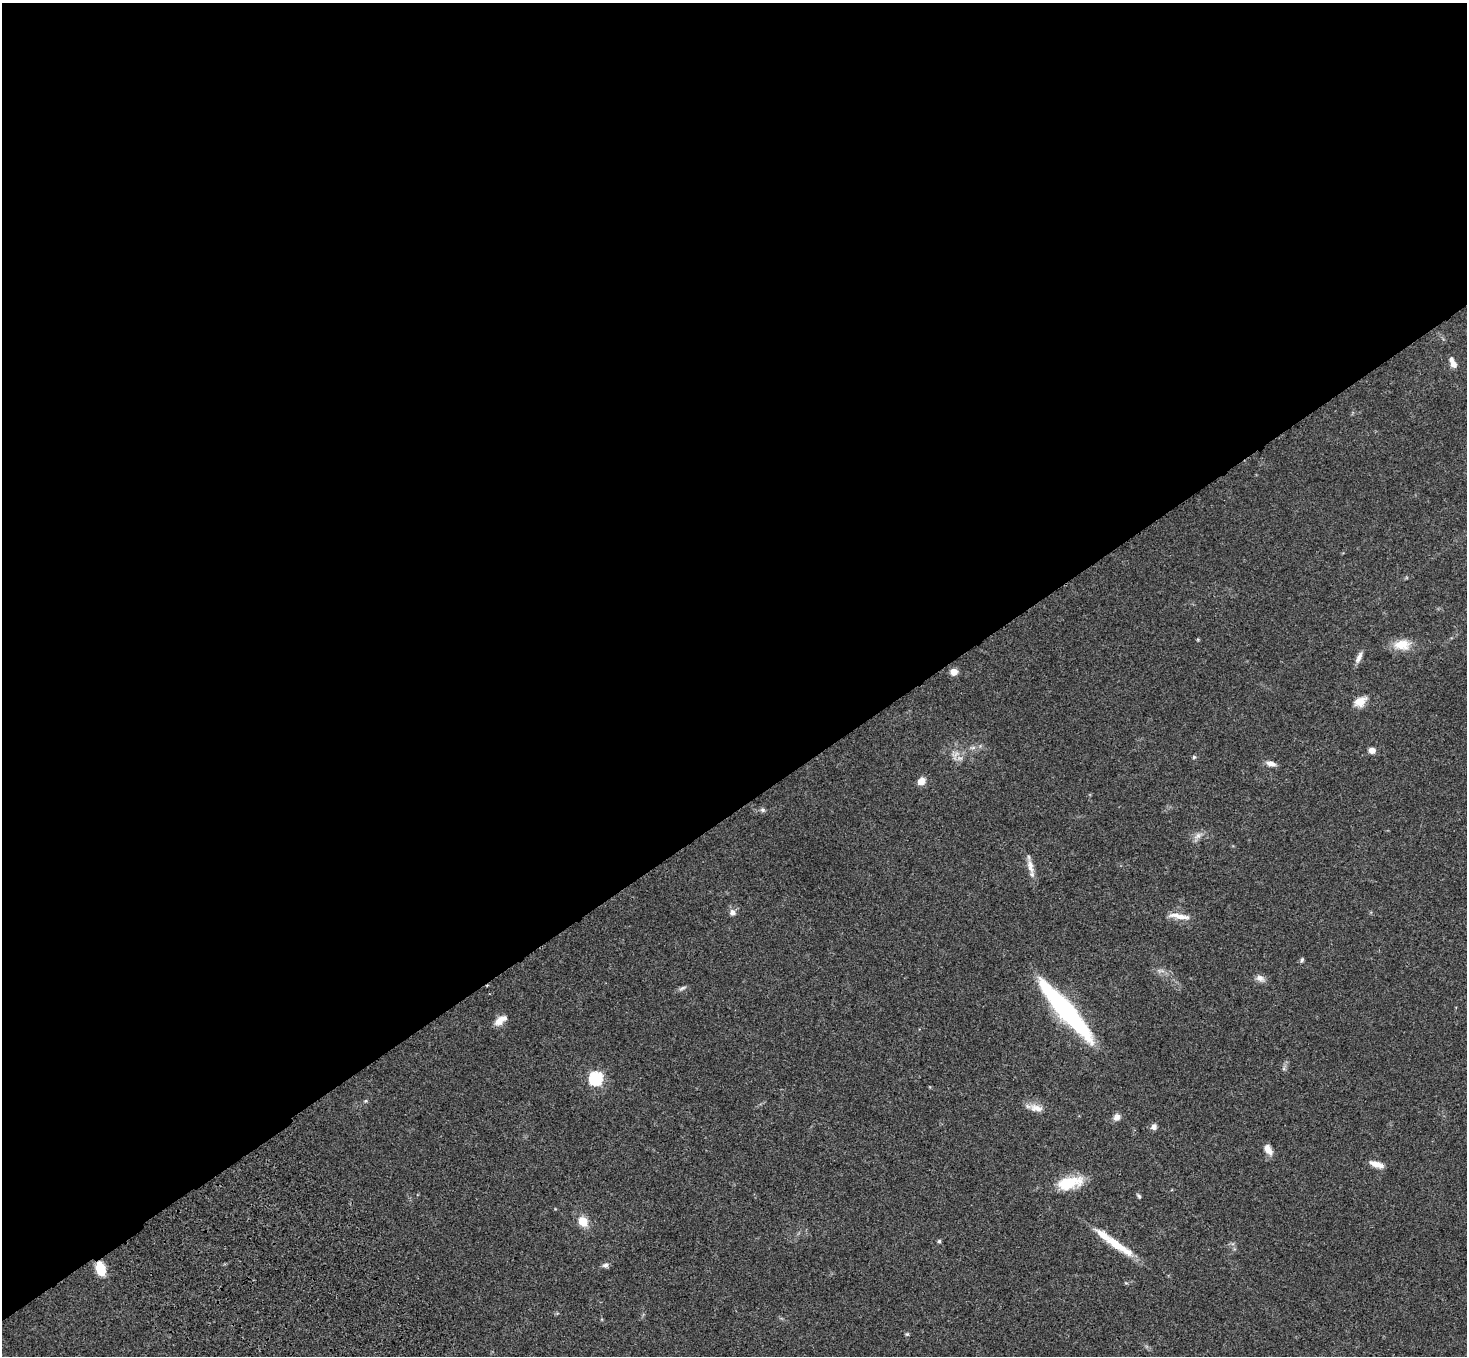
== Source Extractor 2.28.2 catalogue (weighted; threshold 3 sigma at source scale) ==
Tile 2 of 4 x 4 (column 2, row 1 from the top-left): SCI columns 1572-3036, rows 4438-5791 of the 6069 x 6028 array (HDU 1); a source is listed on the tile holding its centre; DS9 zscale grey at full resolution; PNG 1469 x 1358 px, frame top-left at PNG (2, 3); no overlay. Shown black and unused: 60% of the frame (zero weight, under 3 of 4 exposures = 6% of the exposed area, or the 3 px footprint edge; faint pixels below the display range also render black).
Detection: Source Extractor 2.28.2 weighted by HDU 2 'WHT'; one run over the whole footprint, this tile lists its part. Background 0.0468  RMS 0.0052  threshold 0.0232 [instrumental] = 3 sigma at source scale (4.5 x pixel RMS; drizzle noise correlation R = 1.50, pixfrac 1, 0.05/0.05 arcsec/px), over >= 5 px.
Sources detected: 37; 2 inside a brighter listed object's ellipse — not listed separately; the other 35 listed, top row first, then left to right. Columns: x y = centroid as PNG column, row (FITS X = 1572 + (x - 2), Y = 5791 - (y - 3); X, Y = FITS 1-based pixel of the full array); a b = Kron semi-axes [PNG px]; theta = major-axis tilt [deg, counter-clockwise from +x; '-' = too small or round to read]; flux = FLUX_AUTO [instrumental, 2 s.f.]
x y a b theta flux
1453 364 8 6 -62 2.9
1402 645 22 14 2 8.3
1359 657 16 6 63 2.7
954 672 7 6 - 4.5
1360 702 15 11 30 5.4
1372 750 7 6 - 2.8
956 754 11 5 45 2.1
1194 757 5 5 - 0.71
1271 764 13 6 -11 2.5
921 781 8 7 - 4.7
763 810 7 5 -16 1.1
1198 836 11 6 45 2.4
1030 867 20 7 -76 4.4
733 912 7 7 - 2.5
1181 917 24 6 -4 4.9
1302 960 6 4 68 0.79
1260 978 12 8 -19 2.6
682 988 12 4 24 1.3
1065 1010 76 14 -49 80
500 1020 16 7 36 4.7
596 1078 6 6 - 74
1036 1108 20 9 -16 4.7
1117 1117 10 8 52 2.3
1154 1127 7 6 - 2.1
1268 1149 13 7 -62 3.9
1376 1164 16 6 -18 4.5
1070 1183 30 14 14 16
1139 1196 7 4 -50 0.79
583 1221 12 9 -52 7
939 1241 5 5 - 0.77
1118 1246 43 9 -33 14
605 1265 8 6 17 1.5
100 1268 13 8 -72 12
1126 1283 5 3 - 0.52
907 1334 5 5 - 0.66
Overlapping masked pixels (flux is a lower limit): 1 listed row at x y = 100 1268